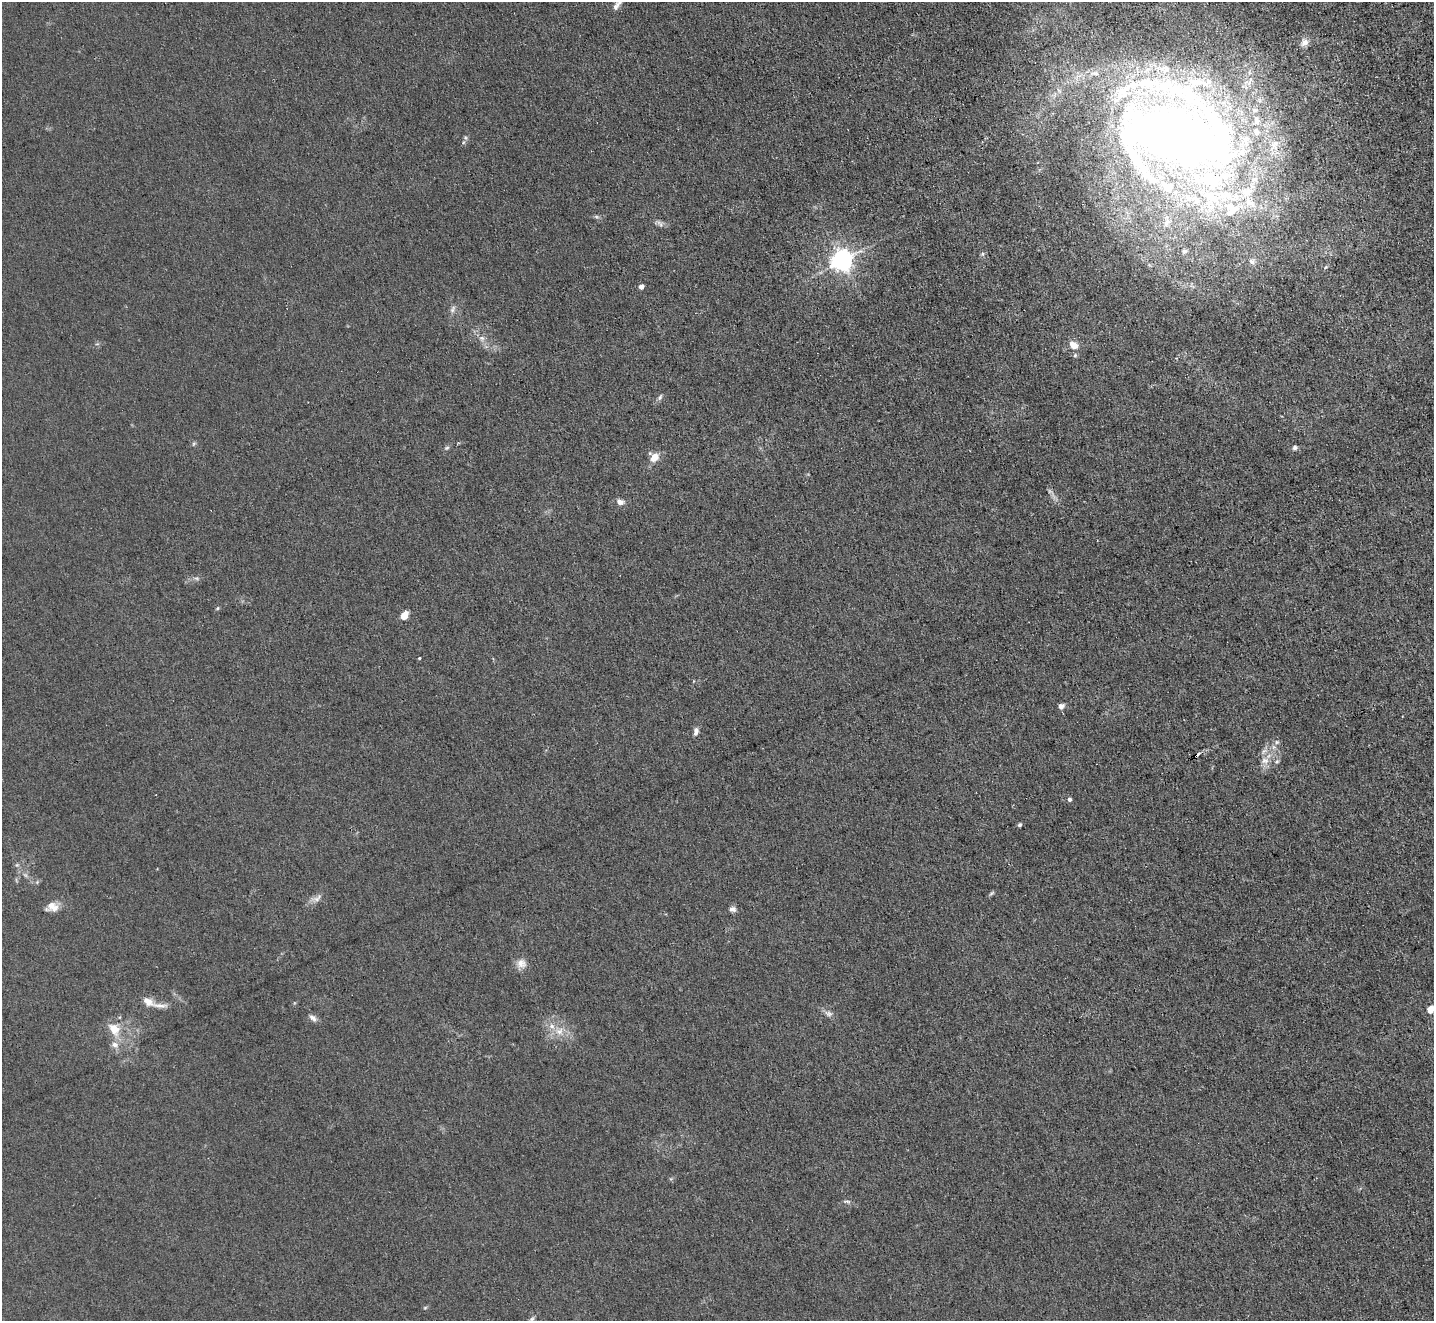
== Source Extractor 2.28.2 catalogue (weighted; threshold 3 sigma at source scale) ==
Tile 10 of 4 x 4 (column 2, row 3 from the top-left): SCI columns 1433-2864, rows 1472-2790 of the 5729 x 5718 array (HDU 1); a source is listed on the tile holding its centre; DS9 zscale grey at full resolution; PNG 1436 x 1323 px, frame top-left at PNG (2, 2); no overlay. Shown black and unused: <1% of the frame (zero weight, under 3 of 4 exposures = <1% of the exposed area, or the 3 px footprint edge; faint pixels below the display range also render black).
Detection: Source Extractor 2.28.2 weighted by HDU 2 'WHT'; one run over the whole footprint, this tile lists its part. Background 0.0461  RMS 0.007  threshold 0.0315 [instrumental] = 3 sigma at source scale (4.5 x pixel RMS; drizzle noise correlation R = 1.50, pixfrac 1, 0.05/0.05 arcsec/px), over >= 5 px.
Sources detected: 61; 1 cosmic-ray / hot-pixel residue — not listed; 16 inside a brighter listed object's ellipse — not listed separately; the other 44 listed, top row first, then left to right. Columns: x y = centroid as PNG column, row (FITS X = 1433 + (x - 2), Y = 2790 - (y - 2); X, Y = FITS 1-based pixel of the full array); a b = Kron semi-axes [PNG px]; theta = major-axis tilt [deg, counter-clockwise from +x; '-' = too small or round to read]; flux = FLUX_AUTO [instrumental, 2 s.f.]
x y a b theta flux
617 5 15 6 52 3.3
1305 42 12 10 48 4.7
1178 136 136 89 -12 970
466 138 6 4 -71 1.1
660 223 11 6 -42 2.5
1184 251 6 5 - 1.4
841 261 7 7 - 510
1252 261 9 7 -4 2.9
641 286 4 4 - 4.7
453 309 12 5 67 2.4
482 338 7 5 -43 2
1074 345 14 10 -29 6.5
660 397 9 4 55 1.5
193 444 6 4 71 0.99
447 448 7 5 21 1.3
1295 448 6 6 - 1.7
654 457 11 8 48 7.8
620 502 9 6 -21 3.6
217 608 6 4 60 0.91
404 615 8 5 52 9.2
419 658 3 3 - 0.61
1061 706 6 5 - 3.6
696 731 10 6 84 3
1277 742 6 5 - 1.5
1265 761 11 10 - 5.6
1277 761 7 4 18 1.3
1069 799 5 4 - 1.9
1019 825 4 4 - 1.3
17 865 5 5 - 1.2
992 893 8 4 35 1.2
317 898 16 7 42 4.1
52 906 16 11 -33 7.2
732 909 9 7 -10 2.8
521 963 14 12 -42 5.8
148 1002 15 9 -33 6.4
1430 1009 7 6 - 6.9
828 1014 12 7 -24 3
313 1018 12 7 -39 3
114 1029 18 12 -52 12
559 1031 12 9 24 6.7
115 1045 10 8 -9 4.1
848 1201 9 3 -13 1.5
425 1308 6 3 20 0.83
531 1320 12 6 69 2.4
Overlapping masked pixels (flux is a lower limit): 1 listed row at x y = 1178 136
Isophote crosses this tile's border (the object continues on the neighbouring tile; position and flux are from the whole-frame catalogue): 3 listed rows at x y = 1178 136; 1430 1009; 531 1320